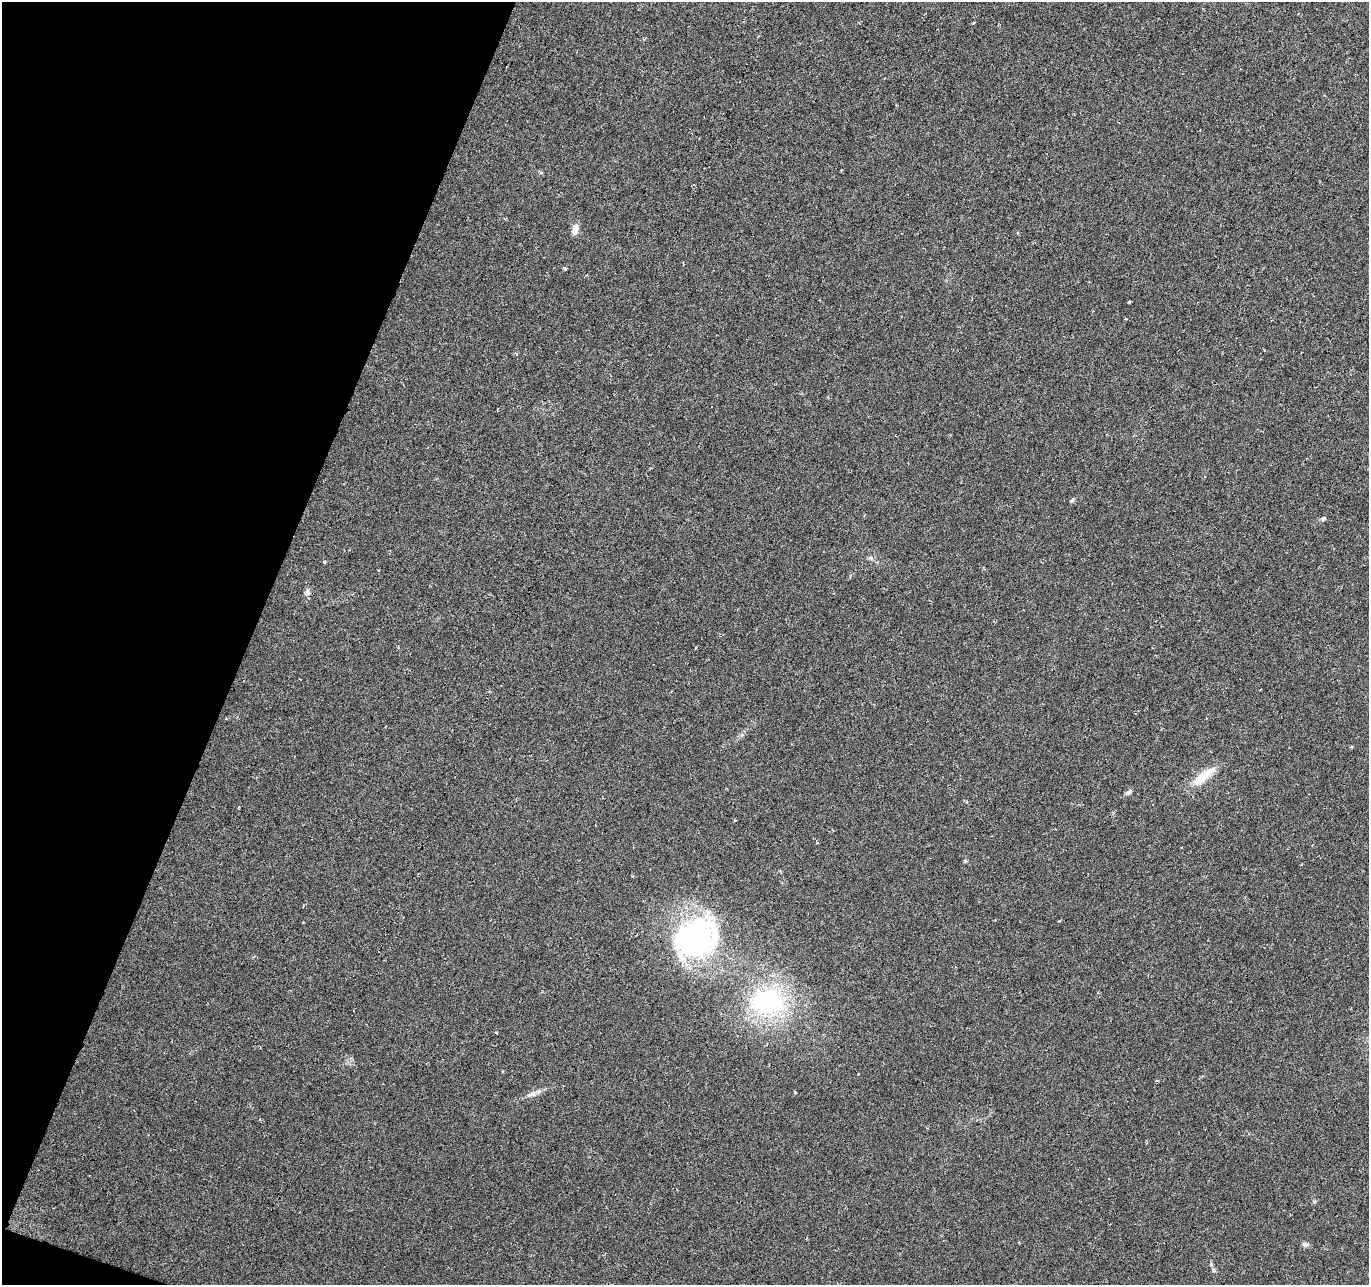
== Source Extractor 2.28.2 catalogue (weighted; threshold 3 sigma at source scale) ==
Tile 9 of 4 x 4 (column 1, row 3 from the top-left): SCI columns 1-1367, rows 1492-2774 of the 5470 x 5614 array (HDU 1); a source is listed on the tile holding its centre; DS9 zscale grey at full resolution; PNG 1371 x 1287 px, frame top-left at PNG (2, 2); no overlay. Shown black and unused: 18% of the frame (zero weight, under 3 of 6 exposures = <1% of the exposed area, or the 3 px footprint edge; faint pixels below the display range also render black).
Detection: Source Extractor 2.28.2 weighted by HDU 2 'WHT'; one run over the whole footprint, this tile lists its part. Background 0.00589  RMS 0.003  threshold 0.0124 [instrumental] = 3 sigma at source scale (4.09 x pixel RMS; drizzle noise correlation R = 1.36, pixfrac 0.8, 0.0396/0.0396 arcsec/px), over >= 5 px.
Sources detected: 22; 3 inside a brighter object's white glare — not listed; the other 19 listed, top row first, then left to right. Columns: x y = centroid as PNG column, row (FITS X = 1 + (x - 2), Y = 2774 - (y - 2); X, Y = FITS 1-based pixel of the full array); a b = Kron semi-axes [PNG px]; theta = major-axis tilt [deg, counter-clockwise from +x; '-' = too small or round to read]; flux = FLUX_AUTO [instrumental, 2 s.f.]
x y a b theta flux
541 173 6 4 0 0.32
575 230 13 8 83 1.8
565 269 5 3 - 0.33
1129 302 3 3 - 0.49
516 354 5 3 - 0.23
1323 519 7 5 12 0.59
324 562 5 4 - 0.29
307 592 9 7 -80 0.88
1351 747 3 3 - 0.29
1203 777 34 10 38 6
1128 792 10 5 37 0.76
735 820 4 3 - 0.24
965 861 5 5 - 0.35
697 940 68 26 64 38
767 1002 34 24 3 39
1157 1081 4 3 - 0.3
531 1094 16 6 23 1.5
1305 1244 10 6 -7 0.76
1214 1270 6 5 - 0.52